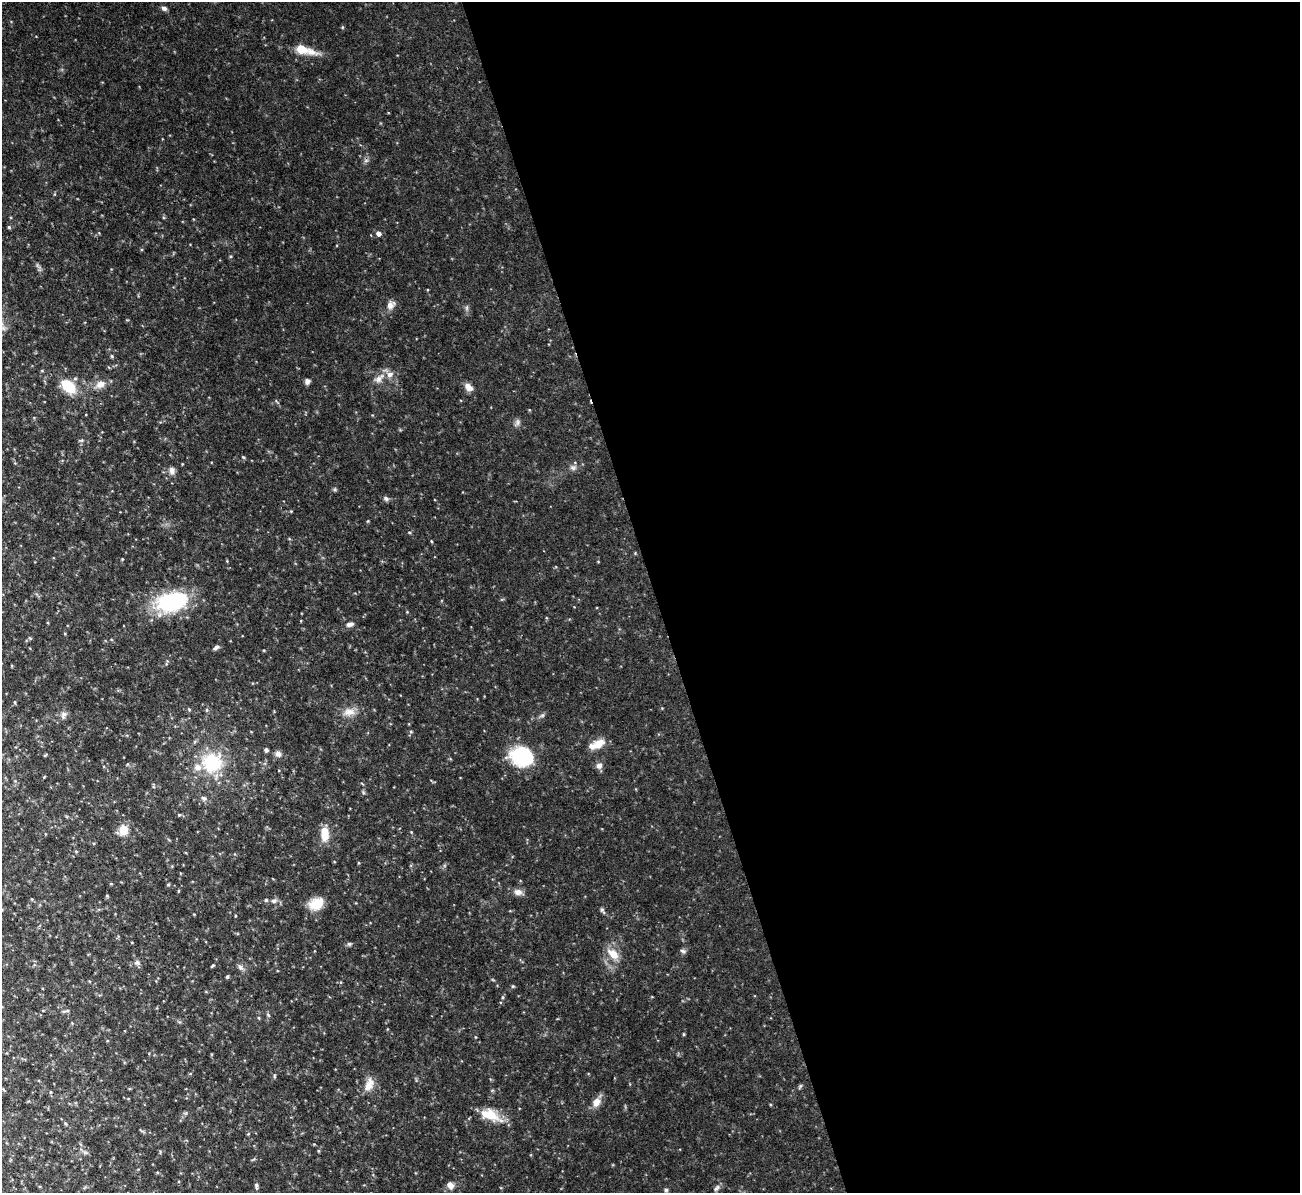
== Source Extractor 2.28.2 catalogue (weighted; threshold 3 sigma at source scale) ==
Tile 8 of 4 x 4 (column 4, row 2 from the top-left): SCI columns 3895-5192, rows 2526-3716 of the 5192 x 5173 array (HDU 1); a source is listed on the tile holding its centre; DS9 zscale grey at full resolution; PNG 1302 x 1195 px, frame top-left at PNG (2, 2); no overlay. Shown black and unused: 50% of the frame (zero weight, under 3 of 4 exposures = <1% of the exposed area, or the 3 px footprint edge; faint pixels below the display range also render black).
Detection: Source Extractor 2.28.2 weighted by HDU 2 'WHT'; one run over the whole footprint, this tile lists its part. Background 0.103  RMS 0.0052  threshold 0.0233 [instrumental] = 3 sigma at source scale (4.5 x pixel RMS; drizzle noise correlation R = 1.50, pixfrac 1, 0.05/0.05 arcsec/px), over >= 5 px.
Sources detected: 108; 4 too faint to see at this stretch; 1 cosmic-ray / hot-pixel residue — not listed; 4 inside a brighter listed object's ellipse — not listed separately; the other 99 listed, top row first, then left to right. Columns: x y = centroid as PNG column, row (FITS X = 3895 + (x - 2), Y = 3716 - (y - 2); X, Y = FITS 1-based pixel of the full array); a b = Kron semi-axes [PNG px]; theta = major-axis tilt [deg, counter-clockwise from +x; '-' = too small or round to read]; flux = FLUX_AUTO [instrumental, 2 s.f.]
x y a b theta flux
164 8 8 6 -27 1.5
342 27 5 3 - 0.54
303 49 18 7 -16 17
9 227 5 5 - 0.74
378 234 6 6 - 1.8
231 256 5 4 - 0.66
391 305 13 10 62 3.5
112 356 5 4 - 0.76
42 371 5 3 - 0.47
379 378 19 10 41 5.2
307 381 7 6 - 1.9
100 384 16 10 26 5.2
68 386 17 11 -42 17
468 387 12 8 -43 3.5
517 422 11 7 59 1.9
81 440 7 4 19 0.86
243 457 5 3 - 0.57
573 467 10 8 -1 2.1
172 471 11 8 -88 2.4
335 489 6 5 - 0.8
386 498 8 6 -20 1.4
291 511 5 4 - 0.49
368 521 5 4 - 0.48
409 532 5 3 - 0.59
431 541 4 3 - 0.47
122 559 4 4 - 0.44
171 602 41 24 11 44
407 612 5 3 - 0.46
350 624 10 6 13 2.1
30 638 6 4 -1 0.65
216 647 9 4 27 1.4
264 650 4 3 - 0.46
167 662 11 4 73 0.93
15 702 5 3 - 0.55
189 710 5 3 - 0.56
207 710 5 5 - 0.85
349 712 19 11 5 6.1
64 715 12 8 74 2.4
542 715 8 5 28 1.2
195 741 6 4 18 0.78
598 744 17 10 28 7
266 750 5 4 - 1.4
278 754 9 8 - 2.4
45 755 5 3 - 0.52
521 756 25 19 -21 36
212 763 25 23 4 33
599 766 8 8 - 2.6
44 777 4 3 - 0.38
153 786 7 3 -89 0.6
363 792 6 4 -48 0.76
204 798 8 6 -12 1.6
179 815 5 4 - 0.61
123 830 6 6 - 25
411 832 5 3 - 0.45
324 834 17 9 -89 8.8
76 851 5 3 - 0.48
111 884 4 4 - 0.48
168 885 5 3 - 0.52
518 892 13 8 -14 3.3
107 896 4 4 - 0.64
274 901 9 6 5 2.1
316 904 18 13 25 9.4
602 910 10 5 -60 1.2
194 914 3 3 - 0.4
235 916 4 3 - 0.4
132 943 4 2 - 0.33
349 944 7 5 13 0.99
683 951 8 5 -16 1.2
613 954 18 10 -45 7.9
137 963 9 7 -16 1.9
213 966 6 3 37 0.61
240 967 9 7 -57 2
227 977 5 4 - 0.78
89 981 5 3 - 0.44
513 986 5 4 - 0.63
502 997 5 3 - 0.7
66 1011 13 3 14 0.96
268 1015 6 5 - 0.9
259 1018 5 4 - 0.57
179 1022 5 5 - 0.73
683 1034 5 3 - 0.52
475 1037 4 3 - 0.41
190 1074 5 3 - 0.46
274 1076 6 4 90 0.62
369 1084 20 11 68 6.1
800 1086 7 4 63 0.83
3 1089 5 4 - 0.52
596 1102 16 9 58 4.7
770 1105 3 3 - 0.49
490 1115 26 12 -23 13
65 1123 7 4 -46 0.8
142 1131 11 3 -34 0.68
248 1134 5 3 - 0.45
318 1151 5 3 - 0.54
85 1152 8 5 -29 1.3
450 1185 9 8 - 3.4
256 1186 9 5 -84 1.4
717 1188 11 6 45 1.7
666 1190 6 5 - 1.1